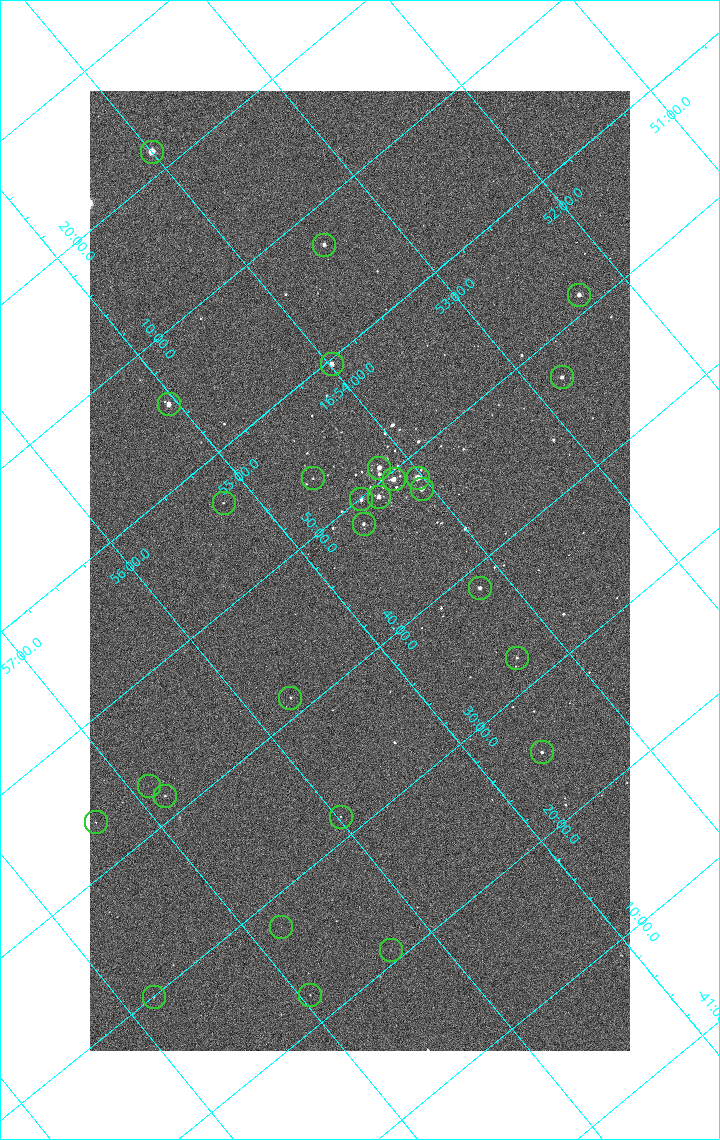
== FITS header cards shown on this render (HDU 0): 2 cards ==
NAXIS1  =                 1080 / length of data axis 1
NAXIS2  =                 1920 / length of data axis 2

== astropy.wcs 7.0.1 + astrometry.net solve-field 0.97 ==
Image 1080 x 1920 px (HDU 0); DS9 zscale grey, zoomed out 1/2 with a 90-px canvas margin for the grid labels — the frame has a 2x2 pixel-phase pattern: neighbouring pixels differ more than pixels two apart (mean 1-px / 2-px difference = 1.281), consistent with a one-shot-colour (mosaic) sensor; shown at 1/2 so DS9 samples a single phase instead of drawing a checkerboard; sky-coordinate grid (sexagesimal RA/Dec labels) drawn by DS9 from the SOLVED WCS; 27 Tycho-2 reference stars matched to detected sources circled (green)
Header WCS: none
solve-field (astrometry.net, Tycho-2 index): SOLVED blind (the file carries no WCS)
Solved WCS: RA---TAN-SIP/DEC--TAN-SIP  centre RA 16:54:46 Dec -41:46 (253.69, -41.76 deg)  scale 2.37 arcsec/px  FOV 42.7' x 76.0'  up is -140 deg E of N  parity flipped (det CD > 0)
(file carries no celestial WCS; the grid is the blind solution)
Tycho-2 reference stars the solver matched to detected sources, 27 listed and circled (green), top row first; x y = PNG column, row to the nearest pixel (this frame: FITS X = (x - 90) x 2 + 1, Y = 1920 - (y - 91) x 2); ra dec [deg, ICRS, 3 dp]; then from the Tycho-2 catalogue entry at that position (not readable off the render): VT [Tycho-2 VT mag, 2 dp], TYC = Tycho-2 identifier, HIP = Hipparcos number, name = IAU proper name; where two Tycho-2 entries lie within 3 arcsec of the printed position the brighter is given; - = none
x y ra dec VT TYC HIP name
152 152 253.499 -42.362 4.82 7876-2743-1 82671 -
324 245 253.369 -42.121 7.31 7876-1152-1 - -
579 295 253.080 -41.855 6.51 7876-2659-1 82543 -
332 364 253.495 -41.994 6.38 7876-309-1 82669 -
562 378 253.197 -41.786 7.01 7876-2053-1 - -
168 404 253.764 -42.091 6.35 7876-2597-1 82783 -
379 468 253.549 -41.849 6.39 7876-2229-1 - -
313 478 253.650 -41.894 9.98 7876-253-1 - -
418 478 253.508 -41.806 5.47 7876-2191-1 82676 -
394 480 253.542 -41.825 6.07 7876-2204-1 82691 -
422 490 253.515 -41.792 6.56 7876-2254-1 - -
378 497 253.582 -41.820 6.62 7876-2640-1 82706 -
361 500 253.608 -41.832 7.44 7876-2319-1 - -
224 504 253.801 -41.944 9.16 7876-1486-1 - -
364 524 253.633 -41.805 7.76 7876-1997-1 - -
480 588 253.548 -41.642 7.21 7876-2339-1 - -
516 658 253.576 -41.540 8.52 7876-1880-1 - -
290 698 253.929 -41.690 9.45 7876-1772-1 - -
542 752 253.649 -41.423 8.08 7876-2472-1 - -
148 786 254.222 -41.719 10.94 7876-2588-1 - -
165 796 254.210 -41.695 10.00 7876-2426-1 - -
340 817 253.994 -41.527 10.16 7876-2126-1 - -
96 822 254.334 -41.726 10.46 7876-2739-1 - -
281 928 254.199 -41.464 10.79 7876-2221-1 - -
390 950 254.075 -41.350 10.73 7876-1756-1 - -
310 996 254.236 -41.370 10.62 7876-1948-1 - -
154 998 254.451 -41.499 10.62 7876-2486-1 - -